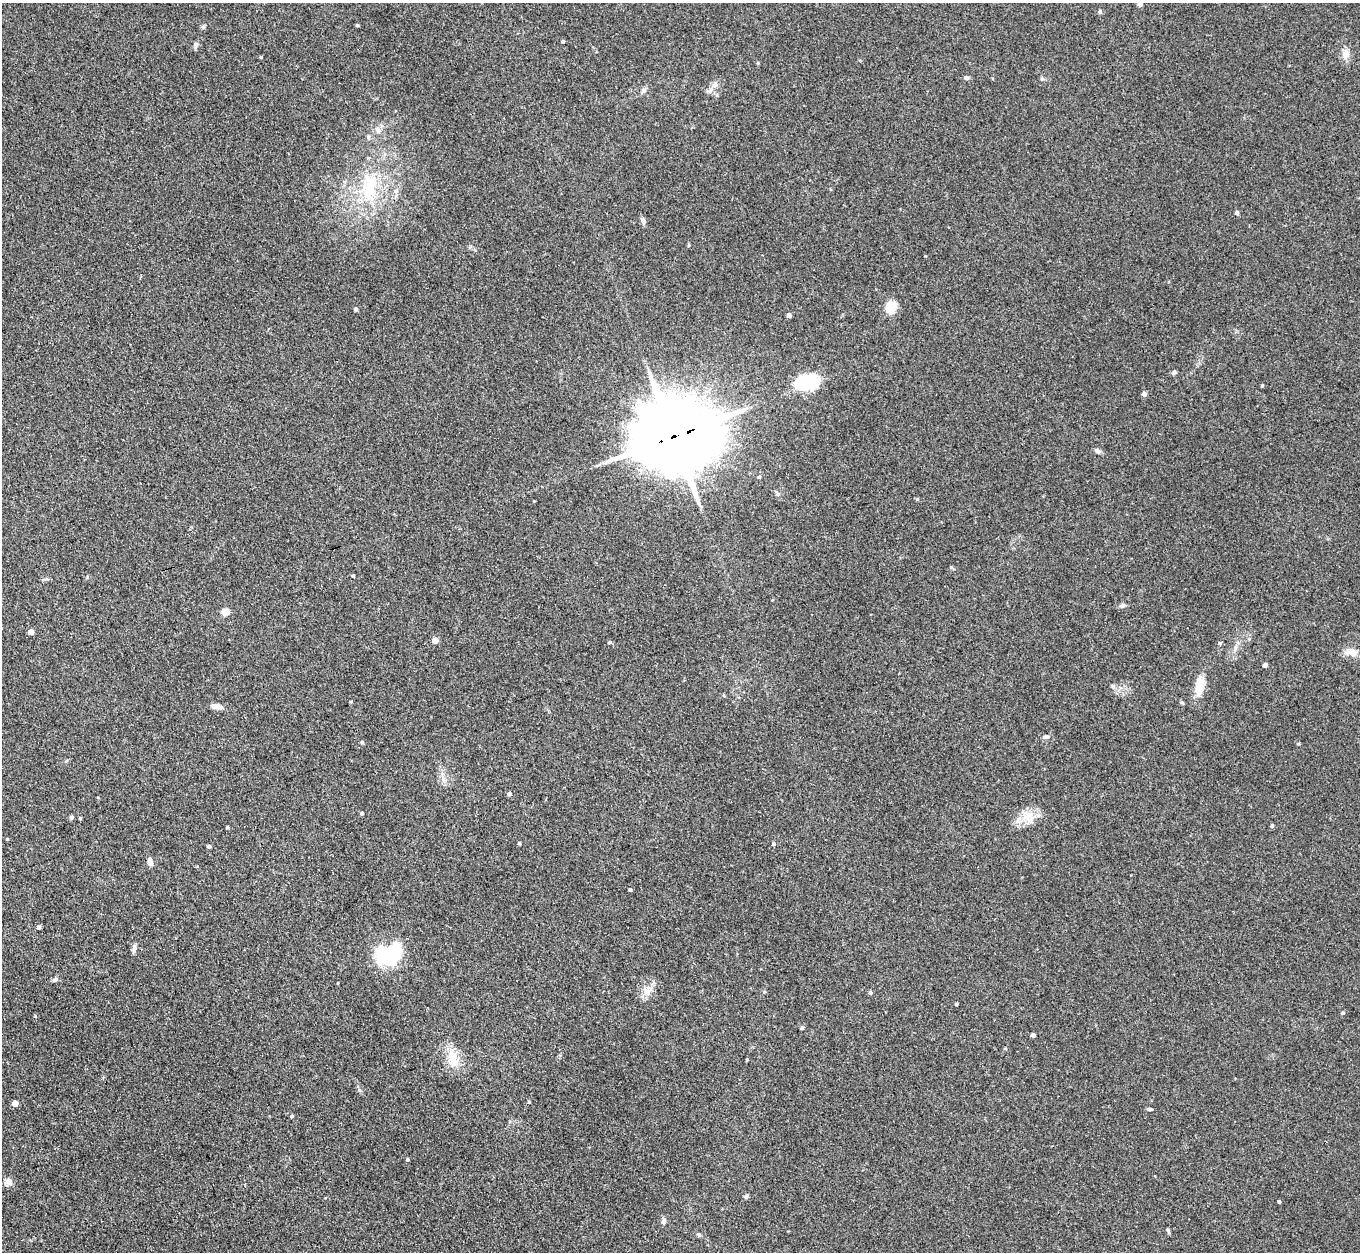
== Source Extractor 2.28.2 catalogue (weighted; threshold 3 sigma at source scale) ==
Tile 7 of 4 x 4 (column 3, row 2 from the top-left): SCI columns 2756-4113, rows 2810-4059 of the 5509 x 5488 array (HDU 1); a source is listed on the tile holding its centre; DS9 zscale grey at full resolution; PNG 1362 x 1254 px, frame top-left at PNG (2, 3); no overlay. Shown black and unused: <1% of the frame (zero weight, under 3 of 4 exposures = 5% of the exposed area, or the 3 px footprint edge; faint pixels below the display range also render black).
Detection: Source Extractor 2.28.2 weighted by HDU 2 'WHT'; one run over the whole footprint, this tile lists its part. Background 0.33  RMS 0.0096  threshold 0.0431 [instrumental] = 3 sigma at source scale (4.5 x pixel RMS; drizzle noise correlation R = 1.50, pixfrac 1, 0.05/0.05 arcsec/px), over >= 5 px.
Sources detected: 76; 1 inside a brighter object's white glare — not listed; the other 75 listed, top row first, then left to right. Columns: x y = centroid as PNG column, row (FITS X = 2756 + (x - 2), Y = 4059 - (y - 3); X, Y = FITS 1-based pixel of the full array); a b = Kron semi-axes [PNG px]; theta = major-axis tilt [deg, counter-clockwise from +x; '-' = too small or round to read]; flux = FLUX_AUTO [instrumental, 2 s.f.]
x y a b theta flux
1140 3 5 4 - 5.2
1100 12 5 5 - 1.6
357 25 4 3 - 1.4
563 41 4 3 - 1.2
196 45 7 5 69 2.3
1346 54 11 9 87 7
261 57 4 3 - 0.99
966 78 8 5 -9 1.9
714 85 9 7 45 4.3
643 91 7 4 19 1.8
378 130 9 8 - 4.7
370 187 44 21 89 58
396 191 7 6 - 2.8
1237 213 4 4 - 2.8
643 221 9 6 -75 2.8
891 307 12 9 76 18
356 309 4 4 - 1.6
789 315 4 4 - 4.5
1174 372 6 5 - 1.8
806 382 25 17 30 48
1262 385 4 4 - 1
1144 394 4 4 - 4.2
675 436 29 20 17 12000
1098 451 8 6 -40 2.8
759 477 4 3 - 1.1
917 499 5 3 - 0.89
353 576 4 3 - 1.2
1122 606 8 5 20 2.2
225 612 5 5 - 22
31 632 4 4 - 7.3
435 640 5 4 - 12
610 642 5 4 - 1.4
1220 643 5 4 - 1.4
1353 652 15 9 -32 8.2
1265 665 4 4 - 3.8
1200 685 24 11 84 15
351 701 4 3 - 0.8
216 706 16 6 -6 5.3
1046 737 7 6 - 2.5
362 742 4 4 - 1.6
509 794 5 4 - 2.7
362 813 4 4 - 1.7
1029 815 29 10 31 16
72 817 6 5 - 1.5
80 818 3 3 - 1.2
1272 826 5 4 - 1.6
7 839 3 3 - 1
519 843 4 3 - 1.5
774 844 4 4 - 1.9
209 846 4 4 - 1.8
150 862 11 6 -75 3.9
630 890 4 3 - 1.1
39 927 4 4 - 2.4
134 949 10 5 73 3
388 955 27 18 18 77
55 980 8 5 38 2.2
647 991 11 7 0 5.6
870 993 5 5 - 1.7
956 1004 3 3 - 1.1
1343 1013 5 4 - 1.4
802 1028 4 3 - 1.7
1033 1035 4 4 - 3.1
453 1058 29 12 -75 18
747 1060 5 3 - 0.74
529 1102 4 3 - 1
15 1103 4 4 - 7.3
1150 1109 6 4 -7 1.5
292 1116 4 3 - 1.2
407 1159 4 4 - 1.4
8 1181 10 8 -8 4.2
746 1196 7 5 68 1.6
1279 1201 3 3 - 1.3
664 1222 6 5 - 3.9
1168 1230 7 3 -63 1.4
699 1235 5 5 - 1.4
Overlapping masked pixels (flux is a lower limit): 1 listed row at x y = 675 436
Isophote crosses this tile's border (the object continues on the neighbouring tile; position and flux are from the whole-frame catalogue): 1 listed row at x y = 1140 3
Unlisted compact peaks at least as high as the median listed source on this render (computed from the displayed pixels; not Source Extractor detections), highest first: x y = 359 1090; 35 1016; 203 27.